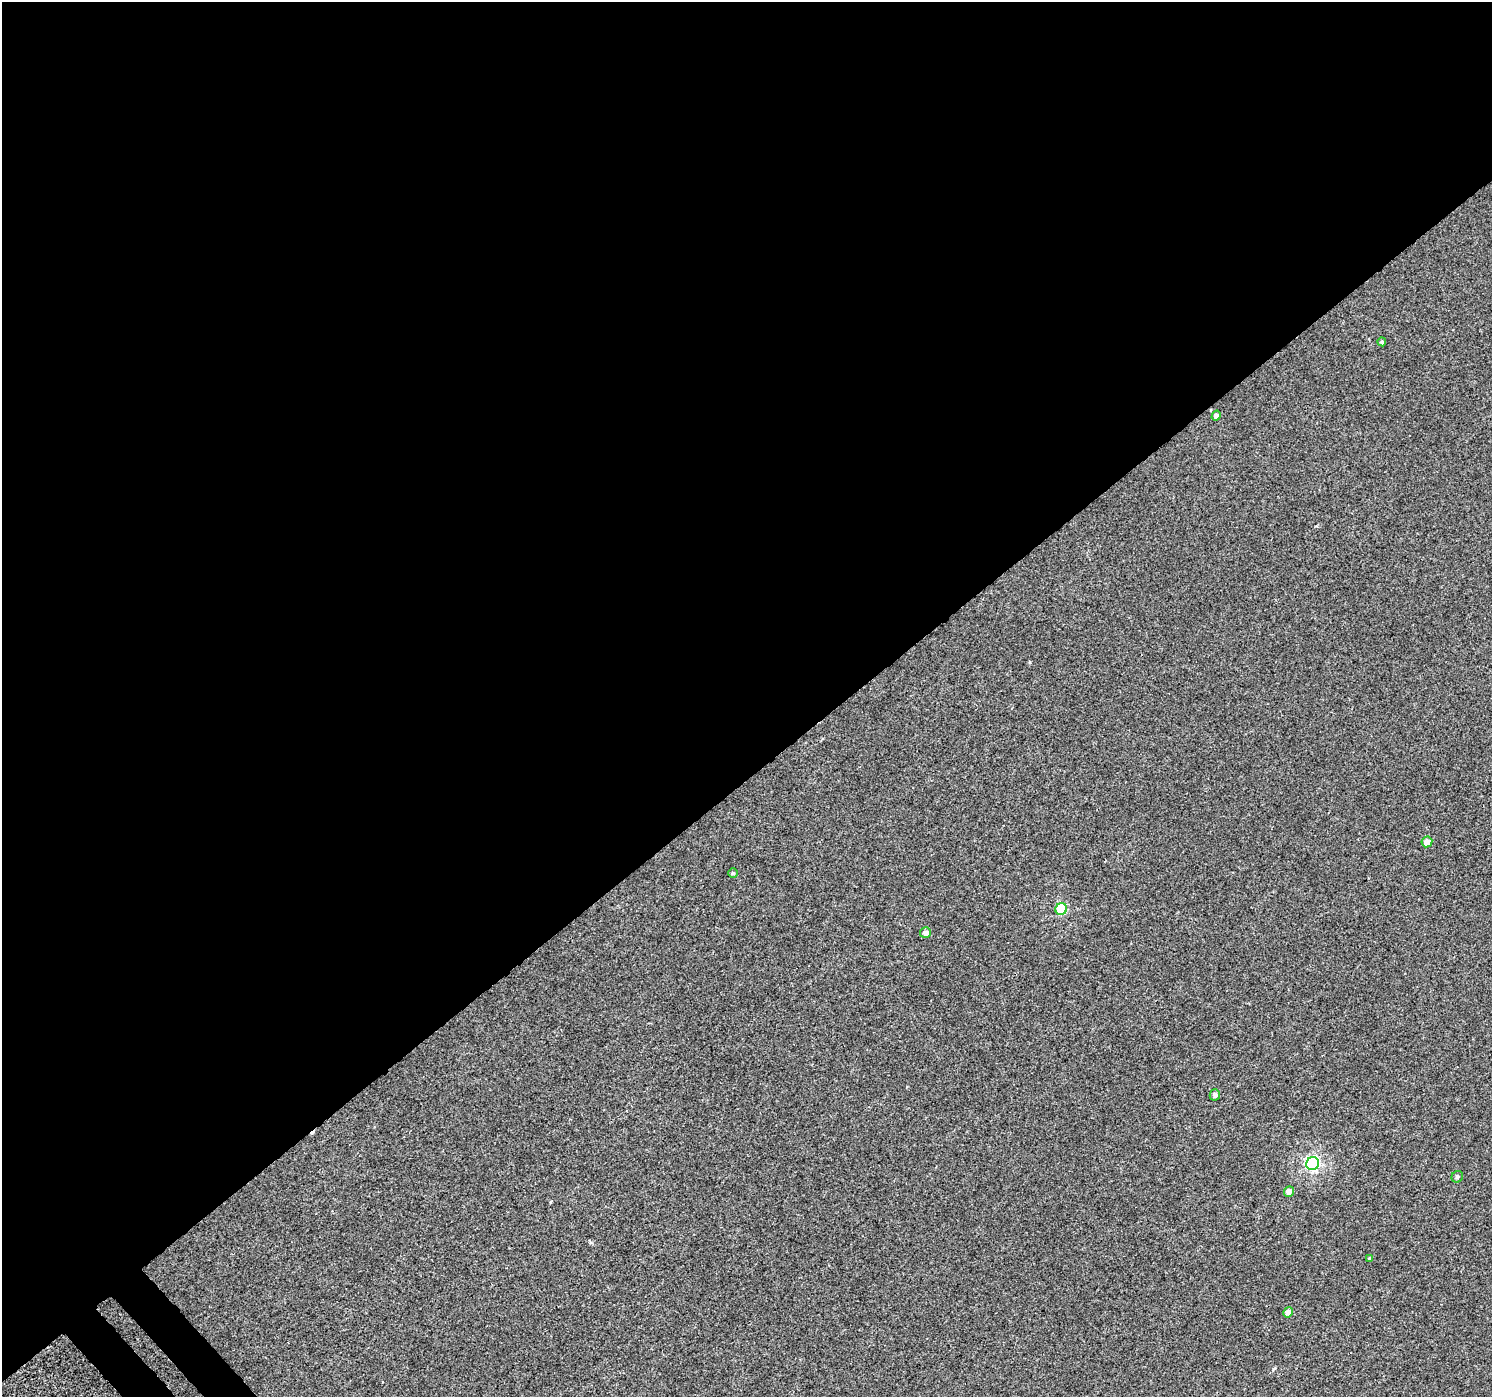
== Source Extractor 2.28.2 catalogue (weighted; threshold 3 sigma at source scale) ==
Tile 2 of 4 x 4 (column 2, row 1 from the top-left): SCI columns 1542-3031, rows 4431-5825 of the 6057 x 6008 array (HDU 1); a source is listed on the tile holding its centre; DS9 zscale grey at full resolution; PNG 1494 x 1399 px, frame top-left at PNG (2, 2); each listed source drawn as its Kron ellipse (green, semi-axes under 4 px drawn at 4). Shown black and unused: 56% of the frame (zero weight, under 3 of 4 exposures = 5% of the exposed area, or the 3 px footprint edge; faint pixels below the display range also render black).
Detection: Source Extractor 2.28.2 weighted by HDU 2 'WHT'; one run over the whole footprint, this tile lists its part. Background -2.34e-04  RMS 0.0036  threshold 0.0163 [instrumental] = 3 sigma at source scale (4.5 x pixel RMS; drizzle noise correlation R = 1.50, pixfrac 1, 0.0396/0.0396 arcsec/px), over >= 5 px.
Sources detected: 13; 1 cosmic-ray / hot-pixel residue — neither listed nor drawn; the other 12 listed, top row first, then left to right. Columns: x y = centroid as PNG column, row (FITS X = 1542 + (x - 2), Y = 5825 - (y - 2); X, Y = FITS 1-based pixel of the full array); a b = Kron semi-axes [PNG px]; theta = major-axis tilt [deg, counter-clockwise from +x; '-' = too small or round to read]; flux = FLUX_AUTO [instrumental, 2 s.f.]
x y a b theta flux
1382 342 4 4 - 0.67
1216 416 5 4 - 1.4
1427 842 5 5 - 2.9
733 873 5 5 - 0.54
1061 909 6 5 - 18
925 933 5 5 - 1.8
1215 1095 5 5 - 1
1313 1164 6 6 - 50
1457 1177 6 5 - 0.73
1289 1191 5 5 - 2
1369 1258 4 4 - 0.29
1288 1312 5 4 - 1.8